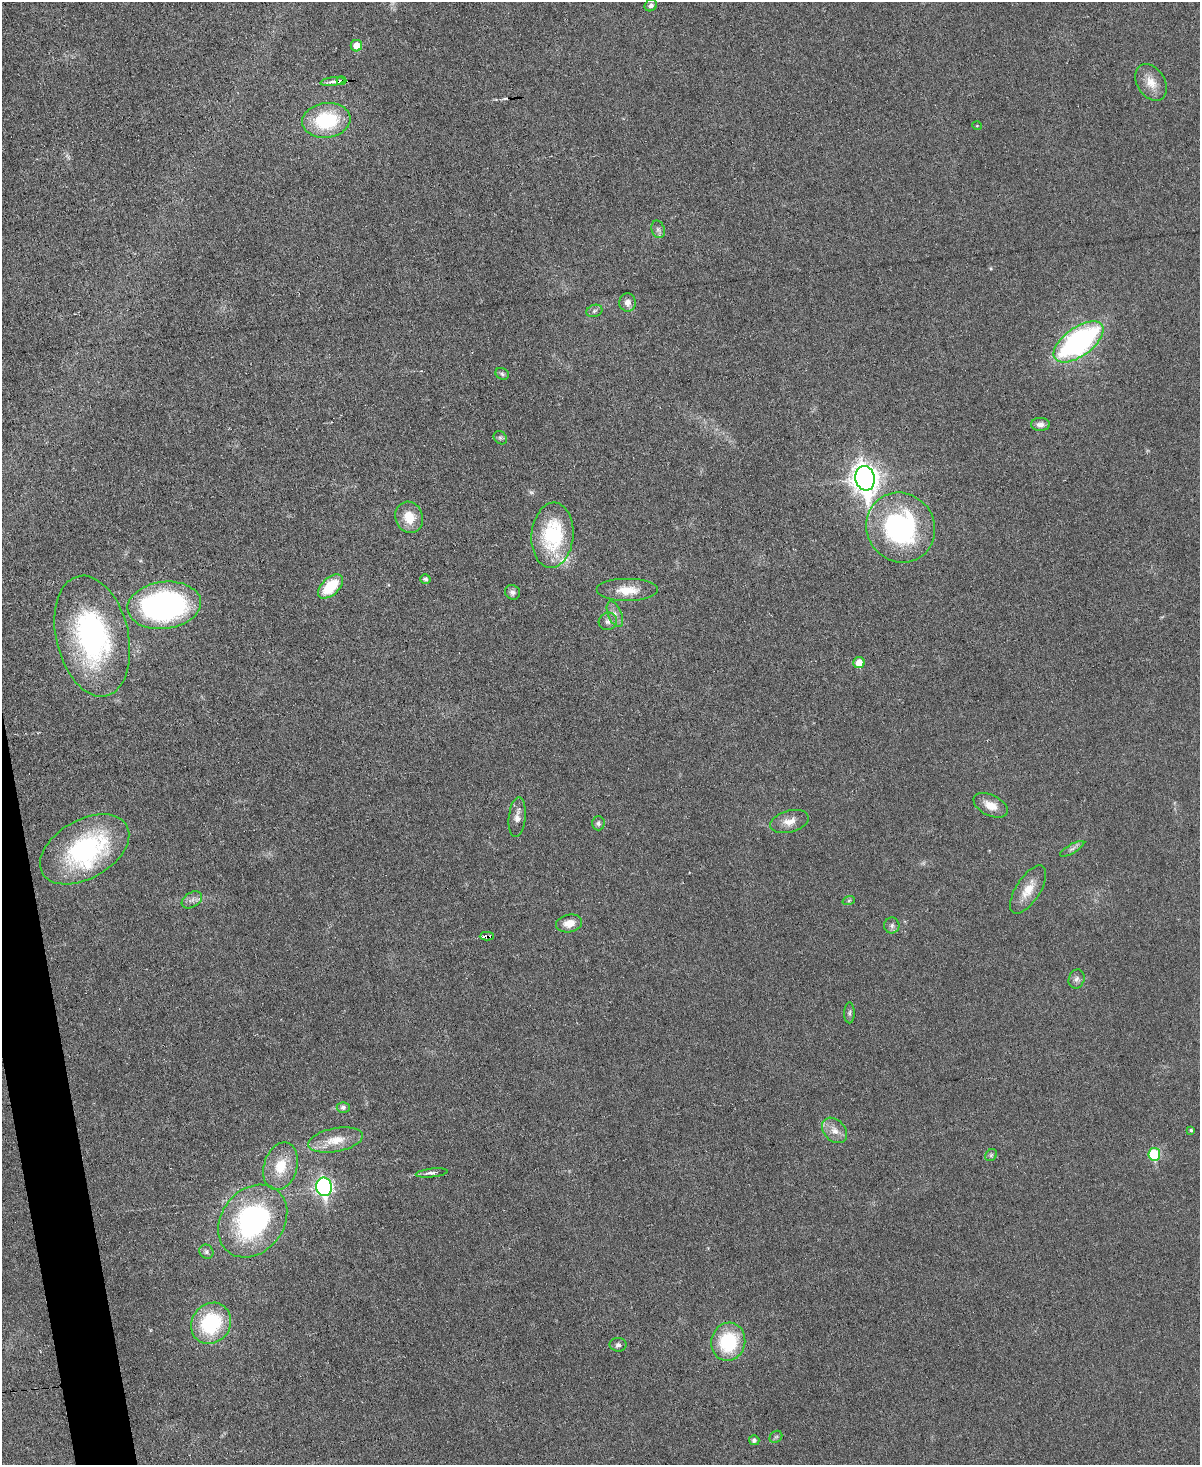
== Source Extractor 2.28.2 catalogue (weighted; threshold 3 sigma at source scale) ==
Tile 7 of 4 x 3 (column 3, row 2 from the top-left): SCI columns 2396-3593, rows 1710-3172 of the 4790 x 4768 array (HDU 1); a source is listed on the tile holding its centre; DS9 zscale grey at full resolution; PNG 1202 x 1467 px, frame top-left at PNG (2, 2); each listed source drawn as its Kron ellipse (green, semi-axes under 4 px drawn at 4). Shown black and unused: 2% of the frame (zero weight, under 3 of 6 exposures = <1% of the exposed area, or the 3 px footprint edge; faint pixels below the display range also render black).
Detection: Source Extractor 2.28.2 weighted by HDU 2 'WHT'; one run over the whole footprint, this tile lists its part. Background 0.0345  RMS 0.0041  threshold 0.0169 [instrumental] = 3 sigma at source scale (4.09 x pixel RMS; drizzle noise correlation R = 1.36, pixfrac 0.8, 0.05/0.05 arcsec/px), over >= 5 px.
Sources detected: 62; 3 cosmic-ray / hot-pixel residue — neither listed nor drawn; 2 inside a brighter listed object's ellipse — not listed separately; the other 57 listed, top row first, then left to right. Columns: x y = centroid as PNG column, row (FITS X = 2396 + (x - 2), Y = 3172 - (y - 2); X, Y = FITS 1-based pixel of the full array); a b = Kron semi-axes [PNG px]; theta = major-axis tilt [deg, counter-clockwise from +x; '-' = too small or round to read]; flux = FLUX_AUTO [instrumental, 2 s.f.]
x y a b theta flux
651 5 6 5 - 0.98
356 46 6 5 - 4.1
333 81 12 4 8 1.4
341 81 5 3 - 18
1151 82 20 13 -57 5.7
326 120 24 17 7 26
977 126 5 3 - 0.31
658 229 9 6 -74 1.3
627 302 9 8 - 2.2
594 311 8 6 19 0.97
1078 342 29 14 36 88
502 374 7 5 -27 0.79
1040 424 9 6 2 1.8
500 438 7 6 - 0.86
865 478 12 9 -78 410
409 517 16 13 -73 7.8
901 528 36 34 -52 65
552 535 32 21 85 31
425 579 5 4 - 1.1
330 586 15 8 43 15
627 590 31 11 0 7.9
512 592 8 7 - 1.5
164 605 37 23 7 110
615 614 14 6 -68 2.1
608 621 9 8 - 1.8
92 636 61 36 -77 78
859 663 5 5 - 4.7
991 805 18 10 -26 5
517 817 20 8 84 3
789 821 20 11 15 4.1
598 823 7 6 - 1
85 849 48 29 30 56
1072 849 14 4 29 1.3
1028 890 27 12 57 7.2
192 900 11 7 32 1.9
849 900 6 4 20 0.57
569 923 13 9 10 4.2
892 926 8 7 - 1.4
487 936 7 3 2 15
1077 979 10 8 71 1.5
849 1013 10 5 89 1
343 1107 6 5 - 1.3
835 1130 14 10 -46 3.5
1191 1130 3 3 - 0.56
336 1140 28 12 11 8.1
1154 1154 6 6 - 22
991 1155 6 5 - 0.74
281 1166 24 16 73 10
432 1173 16 4 6 1.7
324 1187 9 8 - 100
253 1221 39 31 51 70
206 1252 7 6 - 1.1
211 1323 21 19 51 30
728 1342 19 17 77 24
618 1345 8 7 - 1.2
776 1437 7 5 41 0.79
754 1440 5 5 - 1.1
Overlapping masked pixels (flux is a lower limit): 2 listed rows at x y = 341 81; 487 936